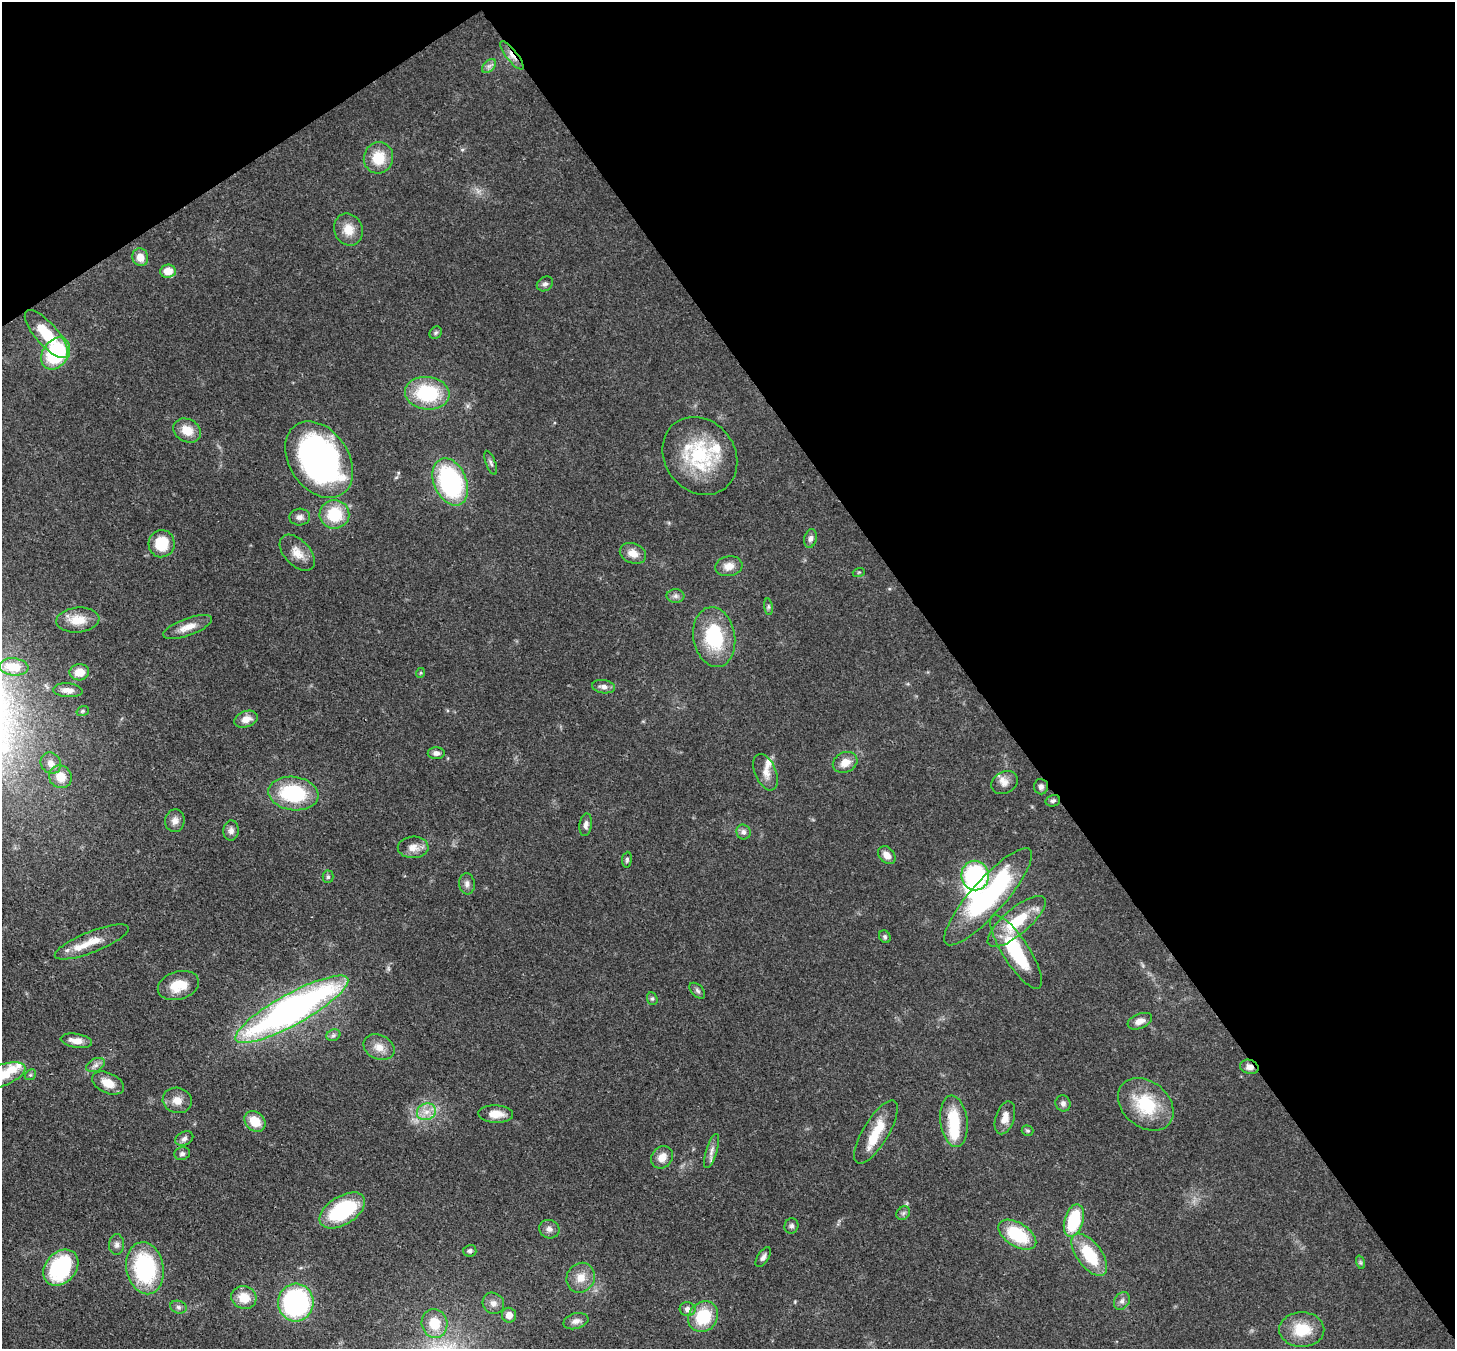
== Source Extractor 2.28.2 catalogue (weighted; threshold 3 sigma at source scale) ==
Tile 3 of 4 x 4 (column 3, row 1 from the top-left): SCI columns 2984-4436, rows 4386-5732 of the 5968 x 5940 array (HDU 1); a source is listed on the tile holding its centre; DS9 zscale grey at full resolution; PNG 1457 x 1351 px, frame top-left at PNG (2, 2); each listed source drawn as its Kron ellipse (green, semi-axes under 4 px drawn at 4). Shown black and unused: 38% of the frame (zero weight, under 3 of 4 exposures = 7% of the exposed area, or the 3 px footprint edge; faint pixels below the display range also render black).
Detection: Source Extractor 2.28.2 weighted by HDU 2 'WHT'; one run over the whole footprint, this tile lists its part. Background 0.0727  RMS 0.0038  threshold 0.0173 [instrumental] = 3 sigma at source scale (4.5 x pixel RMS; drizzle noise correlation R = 1.50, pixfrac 1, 0.05/0.05 arcsec/px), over >= 5 px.
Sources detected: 120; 1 inside a brighter object's white glare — neither listed nor drawn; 7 inside a brighter listed object's ellipse — not listed separately; the other 112 listed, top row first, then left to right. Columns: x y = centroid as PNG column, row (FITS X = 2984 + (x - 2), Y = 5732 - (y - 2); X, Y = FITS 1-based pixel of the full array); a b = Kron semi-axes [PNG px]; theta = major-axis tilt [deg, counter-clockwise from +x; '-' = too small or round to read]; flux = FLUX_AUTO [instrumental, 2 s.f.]
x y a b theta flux
512 55 17 5 -52 2.8
489 66 8 5 44 1.3
378 158 15 14 - 10
348 229 16 14 -67 5.7
140 257 9 8 - 4.1
168 271 8 6 6 5.4
545 284 9 6 33 1.2
436 333 7 5 45 0.72
46 334 30 11 -49 14
56 353 17 13 55 32
427 393 22 16 -6 26
187 430 14 11 -27 6.2
700 456 41 35 -52 32
319 460 42 29 -56 140
491 463 13 5 -69 1.2
450 482 25 16 -67 56
334 514 15 14 - 15
300 517 10 8 3 1.9
810 538 9 6 75 1.4
162 544 13 13 - 11
297 553 22 12 -47 5.1
633 553 13 10 -23 3.9
729 566 14 10 9 3.8
859 572 6 4 18 0.45
675 596 9 6 -1 1.4
768 607 8 4 -82 0.73
78 620 21 12 5 7.1
188 627 26 8 20 4.9
714 637 30 21 -80 26
14 667 15 8 -4 6.9
79 672 10 8 6 4.8
420 673 5 3 - 0.41
604 687 11 6 -8 1.9
68 690 15 7 -4 2.4
83 711 6 5 - 0.66
246 719 12 8 20 3.3
436 753 8 6 1 1.5
845 762 13 10 25 4.6
51 763 11 9 -55 2.7
765 772 19 10 -67 3.9
60 777 12 11 - 5.6
1005 783 14 10 27 3.1
1041 787 8 7 - 1.4
293 794 25 16 -7 29
1053 801 7 5 15 0.99
175 821 11 10 - 2.4
586 825 11 6 83 1.6
231 831 10 7 86 1.7
743 832 7 7 - 1.4
413 847 15 11 2 3.7
887 855 10 7 -48 3.2
627 860 8 5 83 0.78
975 876 15 13 -79 51
328 877 6 5 - 0.79
467 884 10 8 -83 1.7
988 897 63 17 48 63
1017 921 36 13 40 18
885 937 7 5 -59 0.74
92 942 39 10 22 8.5
1016 952 43 13 -57 29
178 985 21 14 17 8.6
697 991 9 5 -45 1
652 999 6 5 - 0.71
292 1009 64 15 29 180
1140 1021 13 7 22 2.7
333 1035 7 5 22 1
76 1041 16 7 -9 4
379 1047 16 12 -25 4.4
96 1065 10 6 27 1.6
1249 1067 9 7 -16 2.2
2 1075 24 10 21 9.9
30 1075 6 4 43 0.69
108 1083 17 10 -24 5.5
177 1100 15 12 -13 4.2
1063 1103 8 7 - 1.4
1146 1104 31 23 -39 20
426 1112 9 8 - 3.2
496 1114 17 9 -2 5
1005 1118 17 9 72 3.9
255 1121 12 9 -41 7.4
954 1121 26 13 -82 16
1027 1131 6 5 - 0.61
876 1132 36 13 59 11
184 1139 9 6 27 1.4
711 1151 18 5 73 2.2
182 1154 8 6 14 1.2
662 1157 12 10 51 4
342 1210 25 14 32 33
903 1213 7 6 - 1
1074 1220 17 9 74 21
791 1226 8 7 - 1.2
549 1229 10 9 - 1.9
1017 1235 21 11 -32 21
117 1245 10 7 89 1.7
470 1251 6 6 - 0.85
1089 1255 25 12 -53 17
763 1257 11 5 58 1.4
1360 1262 7 4 -71 0.69
61 1268 20 15 48 40
145 1268 26 18 -80 42
581 1278 15 13 58 5.3
244 1297 12 11 - 7
1122 1301 9 7 59 1.5
296 1303 19 17 86 62
493 1303 11 10 - 2.3
178 1307 8 6 -16 1.1
688 1309 8 7 - 2
509 1315 7 7 - 3.2
703 1317 16 14 49 16
576 1321 13 7 16 2.1
435 1323 14 13 - 9.5
1302 1330 22 17 0 12
Overlapping masked pixels (flux is a lower limit): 3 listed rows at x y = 512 55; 450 482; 1249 1067
Isophote crosses this tile's border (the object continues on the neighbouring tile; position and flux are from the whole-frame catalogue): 1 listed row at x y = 2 1075